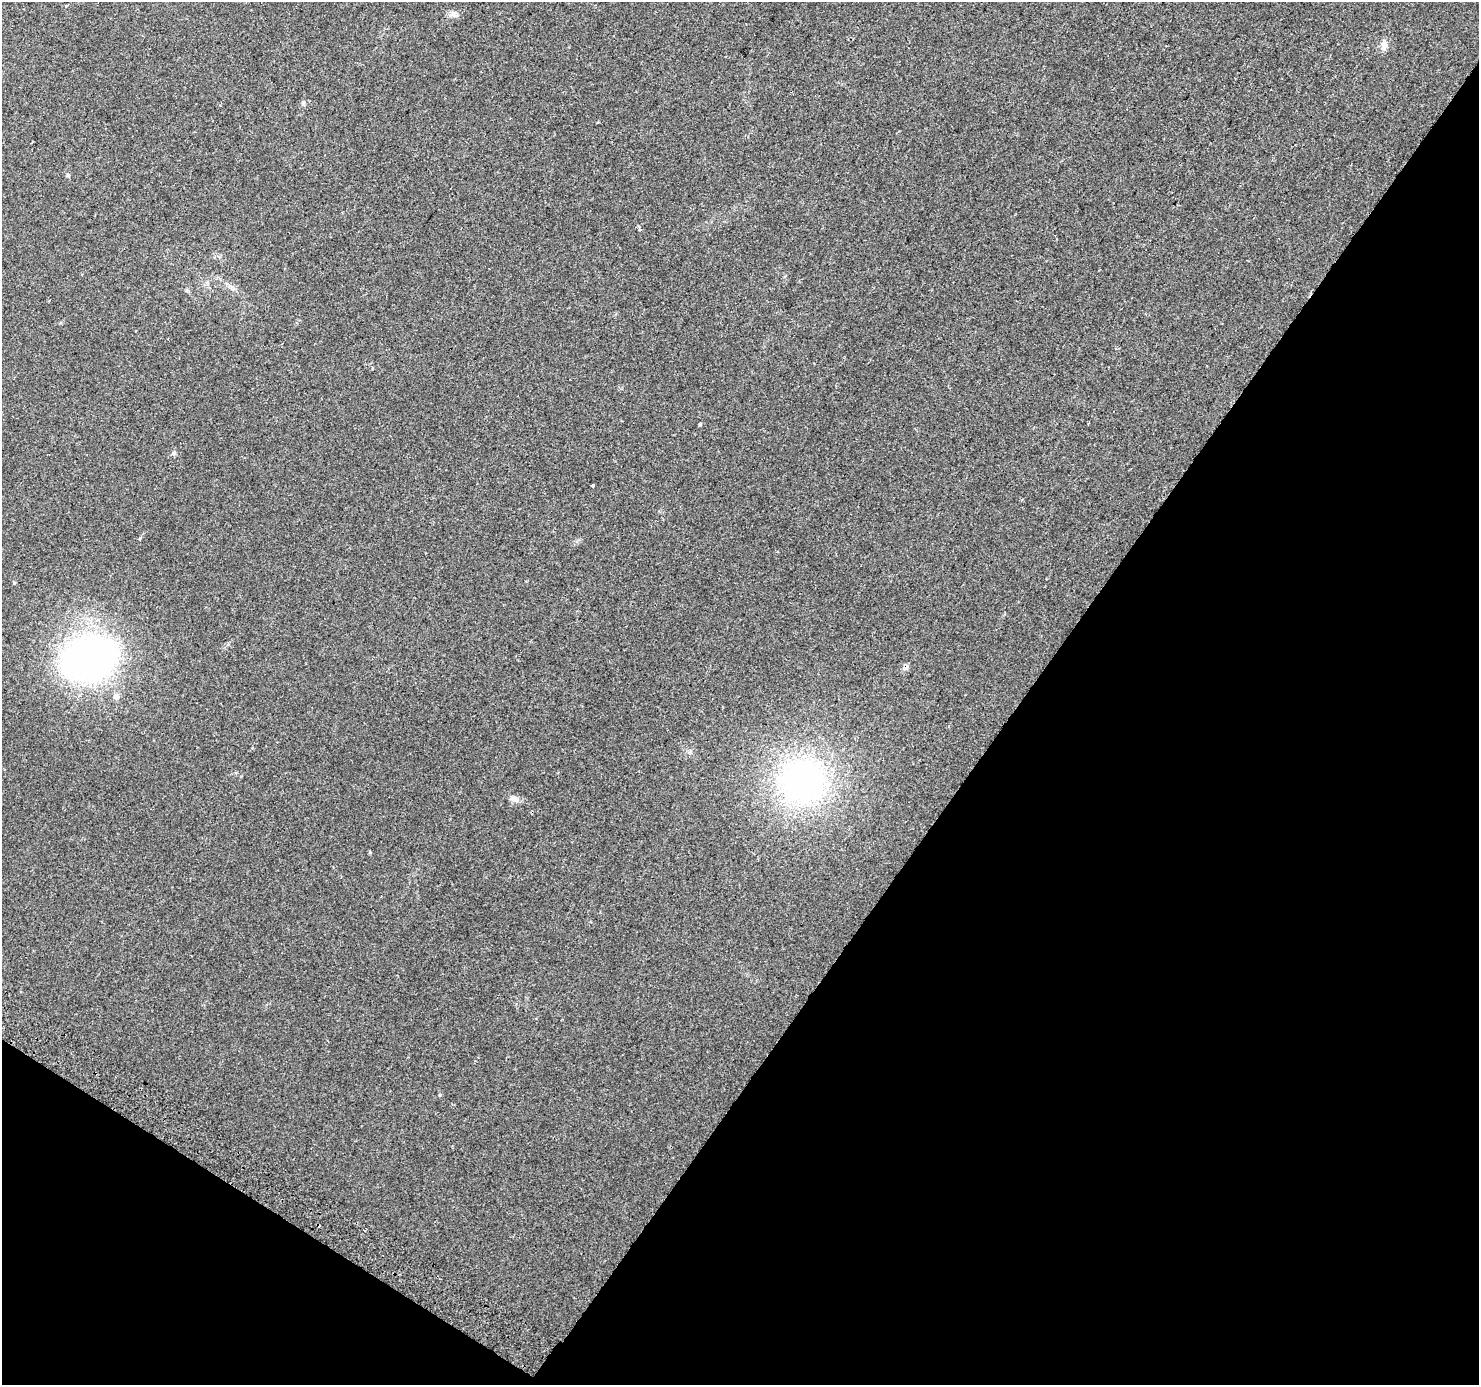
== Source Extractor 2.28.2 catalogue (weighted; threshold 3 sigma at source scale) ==
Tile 15 of 4 x 4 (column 3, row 4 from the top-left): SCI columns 2981-4457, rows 224-1606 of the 5967 x 6046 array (HDU 1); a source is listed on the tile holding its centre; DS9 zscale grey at full resolution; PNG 1481 x 1387 px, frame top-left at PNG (2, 2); no overlay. Shown black and unused: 35% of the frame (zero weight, under 2 of 3 exposures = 2% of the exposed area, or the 3 px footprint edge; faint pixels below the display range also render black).
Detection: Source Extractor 2.28.2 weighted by HDU 2 'WHT'; one run over the whole footprint, this tile lists its part. Background 0.0422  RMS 0.0063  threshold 0.0285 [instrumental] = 3 sigma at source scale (4.5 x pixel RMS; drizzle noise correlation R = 1.50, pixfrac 1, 0.0396/0.0396 arcsec/px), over >= 5 px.
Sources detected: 17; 1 cosmic-ray / hot-pixel residue — not listed; the other 16 listed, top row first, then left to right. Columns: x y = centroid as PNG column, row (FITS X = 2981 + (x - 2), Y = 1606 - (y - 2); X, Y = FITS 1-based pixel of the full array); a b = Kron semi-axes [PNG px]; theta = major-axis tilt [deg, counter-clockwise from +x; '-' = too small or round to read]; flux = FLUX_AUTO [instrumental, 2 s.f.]
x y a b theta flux
66 6 4 3 - 0.71
453 14 7 5 -89 1.7
1384 45 12 8 78 3.8
303 103 6 5 - 1.1
68 175 5 4 - 1
640 230 5 4 - 1.4
700 424 4 3 - 0.93
174 453 6 5 - 1.4
593 486 3 3 - 2.2
14 583 4 4 - 0.62
89 658 56 42 21 230
906 667 9 6 50 2.1
116 697 6 6 - 4.1
803 781 60 57 39 150
514 799 12 7 -19 3.6
370 852 4 4 - 0.65
Overlapping masked pixels (flux is a lower limit): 1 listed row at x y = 906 667
Unlisted compact peaks at least as high as the median listed source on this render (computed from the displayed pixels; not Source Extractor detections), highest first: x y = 140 538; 440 1095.